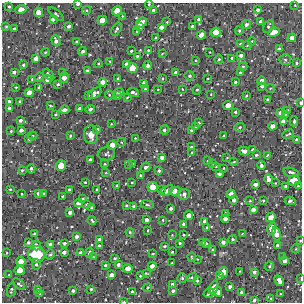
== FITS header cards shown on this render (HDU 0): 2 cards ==
NAXIS1  =                  300 / Width of image
NAXIS2  =                  300 / Height of image

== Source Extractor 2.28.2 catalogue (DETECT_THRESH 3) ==
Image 300 x 300 px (HDU 0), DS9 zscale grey, 1 PNG px = 1 image px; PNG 304 x 304 px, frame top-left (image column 1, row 300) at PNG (2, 3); each listed source drawn as its Kron ellipse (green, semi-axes under 4 px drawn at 4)
Background 1840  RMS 190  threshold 557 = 3 sigma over >= 5 px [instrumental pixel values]
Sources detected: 290; all 290 listed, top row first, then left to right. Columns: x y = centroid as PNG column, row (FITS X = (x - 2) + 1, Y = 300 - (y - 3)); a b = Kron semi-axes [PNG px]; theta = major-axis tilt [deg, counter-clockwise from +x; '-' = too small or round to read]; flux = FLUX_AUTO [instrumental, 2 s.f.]
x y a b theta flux
78 4 3 3 - 33000
149 5 4 3 - 13000
295 5 4 4 - 13000
9 7 4 3 - 18000
21 9 5 4 - 77000
87 10 4 4 - 14000
258 10 3 3 - 30000
117 11 5 4 - 140000
154 11 4 4 - 66000
38 12 5 4 - 110000
56 14 9 4 -41 21000
122 16 4 2 - 8200
53 19 4 4 - 54000
198 19 3 3 - 21000
102 20 5 4 - 140000
167 22 3 3 - 9400
261 22 4 4 - 51000
141 23 6 4 39 140000
246 24 4 4 - 34000
6 26 4 3 - 11000
69 26 4 3 - 35000
192 26 4 3 - 46000
268 26 7 4 61 26000
140 27 3 3 - 40000
161 27 4 4 - 61000
14 29 3 3 - 28000
117 29 7 4 57 30000
137 31 3 2 - 7700
239 31 4 3 - 17000
216 32 5 4 - 140000
274 32 6 4 24 150000
201 35 5 4 - 76000
156 38 4 3 - 37000
292 38 4 4 - 94000
56 41 5 4 - 43000
252 41 4 3 - 12000
77 42 3 3 - 19000
240 44 4 3 - 18000
247 45 4 3 - 11000
279 49 4 3 - 31000
148 50 3 3 - 17000
83 51 5 4 - 30000
131 51 3 3 - 16000
45 52 4 3 - 13000
210 52 2 2 - 6800
162 54 4 2 - 8000
241 55 4 3 - 37000
137 56 3 3 - 12000
36 58 4 4 - 62000
232 58 3 3 - 13000
219 59 5 4 - 18000
196 60 2 2 - 9600
285 60 6 5 - 22000
110 61 2 2 - 8300
296 63 3 3 - 14000
98 64 4 4 - 15000
127 64 4 3 - 49000
23 65 3 3 - 18000
148 66 4 4 - 45000
243 66 4 4 - 13000
132 68 5 5 - 170000
87 71 3 3 - 20000
14 72 4 3 - 34000
63 72 2 2 - 11000
175 72 4 4 - 29000
240 73 4 3 - 22000
49 75 7 3 -44 39000
190 76 5 4 - 22000
39 77 5 4 - 15000
64 78 5 4 - 90000
118 78 3 2 - 16000
162 78 4 3 - 11000
208 78 3 3 - 9600
32 79 3 2 - 11000
47 80 4 4 - 64000
261 81 4 3 - 46000
102 82 4 4 - 73000
235 82 3 3 - 19000
143 83 4 3 - 24000
58 84 3 3 - 21000
262 86 4 3 - 35000
16 87 3 3 - 11000
39 88 4 3 - 28000
270 88 5 3 - 13000
145 89 3 3 - 16000
158 89 3 2 - 7800
182 89 3 2 - 7100
197 90 5 4 - 18000
119 92 5 3 - 21000
29 93 4 4 - 95000
95 93 8 4 33 59000
133 93 6 3 -21 40000
211 94 3 2 - 7500
109 95 4 4 - 13000
88 96 3 3 - 25000
117 96 3 3 - 19000
246 96 3 3 - 14000
127 98 3 2 - 9400
267 99 3 3 - 16000
19 101 4 3 - 18000
10 102 3 3 - 36000
300 103 3 3 - 20000
50 106 4 2 - 12000
228 106 5 4 - 120000
9 108 3 3 - 33000
79 109 4 3 - 38000
90 109 5 4 - 31000
64 110 5 3 - 55000
287 110 3 2 - 13000
235 112 3 3 - 20000
280 113 4 4 - 50000
56 114 3 3 - 20000
285 114 2 2 - 9600
20 120 4 4 - 30000
283 121 4 4 - 71000
294 121 5 3 - 22000
199 123 3 2 - 13000
111 124 3 2 - 8900
196 126 4 3 - 17000
272 126 4 4 - 79000
240 127 5 4 - 20000
97 129 3 3 - 24000
21 130 4 3 - 41000
164 130 4 4 - 30000
191 130 4 4 - 16000
11 131 4 3 - 15000
288 134 6 2 24 15000
91 135 9 7 -88 96000
224 135 2 2 - 9900
33 136 5 4 - 15000
70 136 3 3 - 17000
135 138 3 2 - 8900
29 139 3 3 - 25000
297 139 4 4 - 21000
121 142 4 3 - 10000
112 145 5 4 - 120000
191 147 3 3 - 16000
252 150 4 3 - 23000
244 151 5 4 - 58000
192 153 3 3 - 15000
106 154 9 6 8 33000
256 155 3 3 - 17000
267 155 3 2 - 15000
162 157 4 3 - 50000
227 158 3 2 - 7000
90 160 3 3 - 33000
208 161 4 3 - 12000
234 162 4 2 - 10000
132 163 3 3 - 18000
105 164 4 3 - 10000
129 164 4 3 - 12000
212 164 3 3 - 16000
61 166 5 5 - 200000
216 166 3 2 - 14000
261 166 4 3 - 39000
146 167 5 4 - 44000
223 168 3 3 - 11000
31 169 4 3 - 29000
22 170 3 3 - 14000
159 171 3 3 - 22000
291 172 8 4 -14 35000
106 173 4 2 - 9100
219 174 4 3 - 36000
141 175 4 3 - 17000
268 179 5 4 - 63000
294 180 6 5 - 200000
85 182 3 3 - 12000
132 182 3 2 - 8600
275 183 2 2 - 9000
255 184 4 3 - 47000
117 186 3 3 - 24000
285 186 3 3 - 20000
298 186 3 3 - 12000
152 187 5 5 - 160000
10 189 3 3 - 14000
97 189 3 3 - 17000
69 190 3 3 - 23000
161 190 4 3 - 20000
167 191 7 4 36 53000
175 191 6 4 -2 96000
38 193 4 3 - 38000
22 194 3 2 - 10000
43 194 3 3 - 16000
184 194 6 5 - 44000
231 194 4 4 - 73000
62 196 2 2 - 9400
83 198 3 2 - 13000
234 200 4 3 - 49000
250 201 3 2 - 9600
263 201 3 3 - 13000
290 201 5 3 - 33000
79 203 4 4 - 60000
87 204 4 3 - 17000
126 205 3 3 - 16000
147 205 6 3 -9 18000
134 206 4 3 - 30000
91 208 3 3 - 17000
171 208 3 3 - 28000
253 209 4 4 - 57000
70 212 4 3 - 44000
225 213 3 3 - 24000
188 215 4 4 - 83000
271 217 5 4 - 120000
225 219 4 4 - 70000
92 220 4 3 - 17000
146 220 4 4 - 44000
163 220 3 3 - 11000
205 221 4 4 - 58000
183 224 3 3 - 26000
207 228 4 3 - 30000
272 228 6 4 77 120000
148 230 3 2 - 8100
130 232 4 3 - 13000
35 234 3 3 - 22000
242 234 3 3 - 8200
276 234 7 4 -77 90000
172 235 2 2 - 7300
184 235 3 2 - 11000
76 237 3 3 - 39000
99 239 3 3 - 36000
233 239 4 4 - 21000
300 241 3 2 - 9100
202 242 3 2 - 11000
223 242 4 4 - 45000
28 243 3 3 - 22000
64 243 4 3 - 27000
180 243 3 3 - 15000
206 243 4 3 - 18000
36 245 5 4 - 39000
51 245 4 4 - 63000
277 245 3 3 - 32000
99 246 3 3 - 21000
165 246 3 2 - 16000
296 249 4 3 - 8800
213 250 3 3 - 26000
64 252 4 4 - 41000
172 252 3 3 - 14000
7 253 4 3 - 10000
80 253 3 3 - 22000
89 253 5 4 - 19000
37 254 8 8 - 700000
153 254 4 2 - 10000
50 255 5 3 - 16000
93 257 4 3 - 12000
192 257 4 2 - 11000
282 257 3 3 - 13000
115 258 4 2 - 18000
197 259 3 2 - 6900
21 261 5 4 - 110000
284 261 4 4 - 35000
172 263 3 2 - 7300
36 264 5 3 - 22000
105 265 3 3 - 18000
118 265 4 3 - 33000
152 266 4 4 - 68000
269 266 5 4 - 18000
128 269 5 4 - 120000
20 270 5 4 - 140000
240 271 2 2 - 6900
223 272 5 4 - 110000
254 272 4 3 - 29000
146 273 3 2 - 11000
9 275 4 2 - 9500
111 275 4 4 - 56000
219 275 3 3 - 31000
140 276 3 2 - 11000
192 277 5 4 - 21000
182 278 4 4 - 18000
301 278 3 2 - 10000
197 281 3 3 - 15000
279 281 6 3 -58 70000
19 284 7 4 -41 22000
173 284 3 3 - 32000
230 287 4 3 - 31000
148 288 4 3 - 13000
214 288 7 4 68 94000
38 289 4 3 - 25000
91 289 3 3 - 14000
11 290 7 3 73 22000
73 291 4 3 - 28000
173 291 4 3 - 28000
132 292 4 3 - 32000
218 292 5 4 - 69000
241 292 3 3 - 26000
209 293 5 4 - 32000
40 294 4 3 - 8900
280 294 3 2 - 10000
271 299 2 2 - 9700
254 300 4 3 - 22000
123 302 3 2 - 11000
At the frame edge (FLAGS 8, measured only in part): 7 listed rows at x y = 78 4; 149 5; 300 103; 300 241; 301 278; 254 300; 123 302